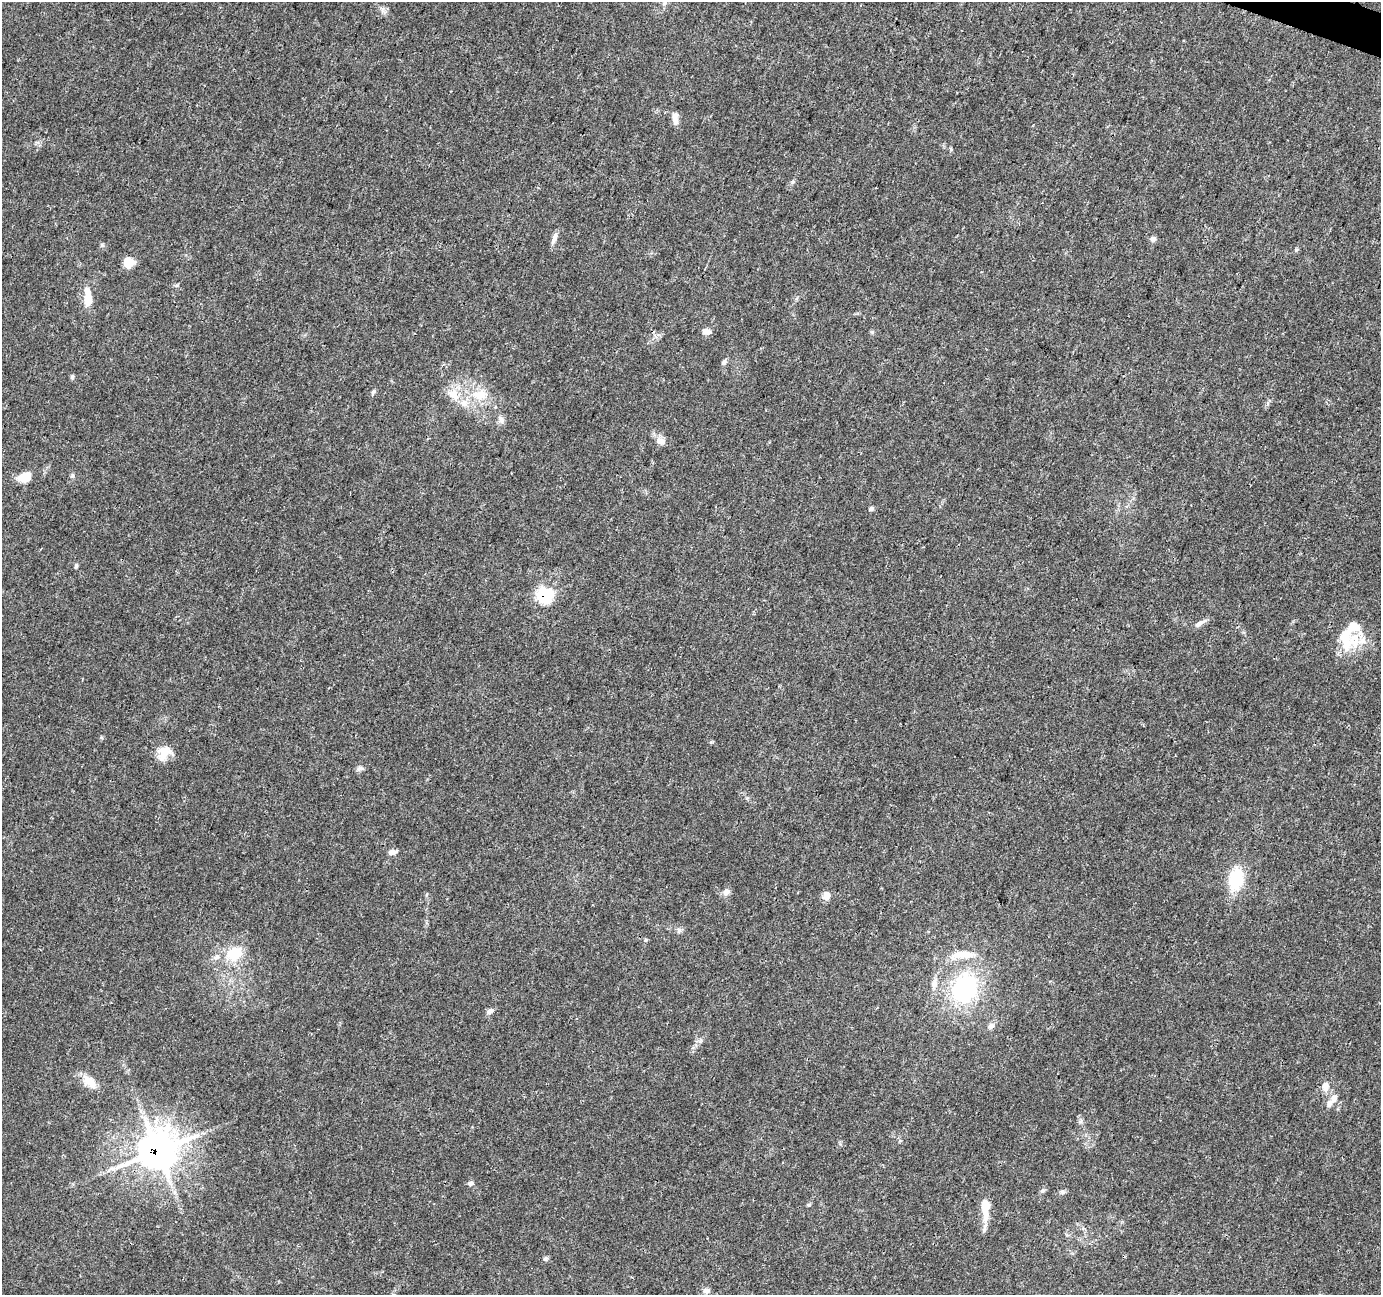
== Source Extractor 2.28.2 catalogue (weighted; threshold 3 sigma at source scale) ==
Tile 10 of 4 x 4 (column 2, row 3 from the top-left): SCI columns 1391-2769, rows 1571-2863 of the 5527 x 5664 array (HDU 1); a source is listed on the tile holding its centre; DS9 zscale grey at full resolution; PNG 1383 x 1297 px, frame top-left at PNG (2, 2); no overlay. Shown black and unused: <1% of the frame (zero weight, under 3 of 4 exposures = <1% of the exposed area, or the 3 px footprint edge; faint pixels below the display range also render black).
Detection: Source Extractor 2.28.2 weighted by HDU 2 'WHT'; one run over the whole footprint, this tile lists its part. Background 0.022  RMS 0.0036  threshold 0.016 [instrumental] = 3 sigma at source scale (4.5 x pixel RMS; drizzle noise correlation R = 1.50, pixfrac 1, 0.0396/0.0396 arcsec/px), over >= 5 px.
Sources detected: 56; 7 inside a brighter listed object's ellipse — not listed separately; the other 49 listed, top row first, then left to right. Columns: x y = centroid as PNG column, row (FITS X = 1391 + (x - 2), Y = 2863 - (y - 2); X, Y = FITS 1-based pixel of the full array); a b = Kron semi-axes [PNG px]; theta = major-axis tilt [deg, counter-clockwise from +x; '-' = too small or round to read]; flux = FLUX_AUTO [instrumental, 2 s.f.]
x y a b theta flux
665 3 10 5 90 1.3
676 121 12 8 -81 1.9
793 182 7 5 69 0.69
554 238 16 6 72 1.8
1153 239 8 7 - 1.1
129 262 12 9 -11 4.7
88 297 26 9 -86 5.5
706 331 10 6 -12 1.8
724 362 7 5 47 1.1
72 377 6 5 - 0.65
373 392 6 5 - 0.62
453 394 20 13 -55 5.6
481 394 20 14 14 7.1
501 420 12 7 -62 1.4
660 441 13 10 -12 2.4
72 476 6 4 19 0.5
25 477 14 9 20 6
871 509 6 5 - 0.8
76 566 7 4 75 0.62
545 595 7 7 - 49
1200 623 19 5 31 1.7
1362 640 14 9 38 3.2
1345 642 35 14 -81 9.1
164 753 21 14 63 5.5
360 768 10 5 -4 0.95
392 852 12 6 7 1.5
1236 879 21 13 79 16
726 892 10 8 30 1.6
826 896 9 8 - 2.7
679 930 8 6 -70 0.92
645 940 6 4 89 0.43
235 953 19 15 23 10
963 954 30 9 1 6.7
216 957 10 7 29 1.5
934 983 14 8 78 2.5
964 988 34 27 62 39
490 1011 10 6 33 1.3
991 1026 9 7 44 1.3
90 1081 18 10 -45 5
1325 1086 12 9 88 2.7
1334 1098 11 9 67 2.1
157 1151 14 12 29 670
470 1183 8 6 15 0.94
1042 1191 6 5 - 0.64
1062 1192 8 6 12 0.83
809 1205 6 4 19 0.51
985 1213 22 9 -88 4.9
545 1259 6 6 - 0.73
706 1291 9 8 - 1.5
Overlapping masked pixels (flux is a lower limit): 2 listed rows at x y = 545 595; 157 1151
Isophote crosses this tile's border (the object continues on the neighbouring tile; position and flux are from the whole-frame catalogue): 1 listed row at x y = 665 3